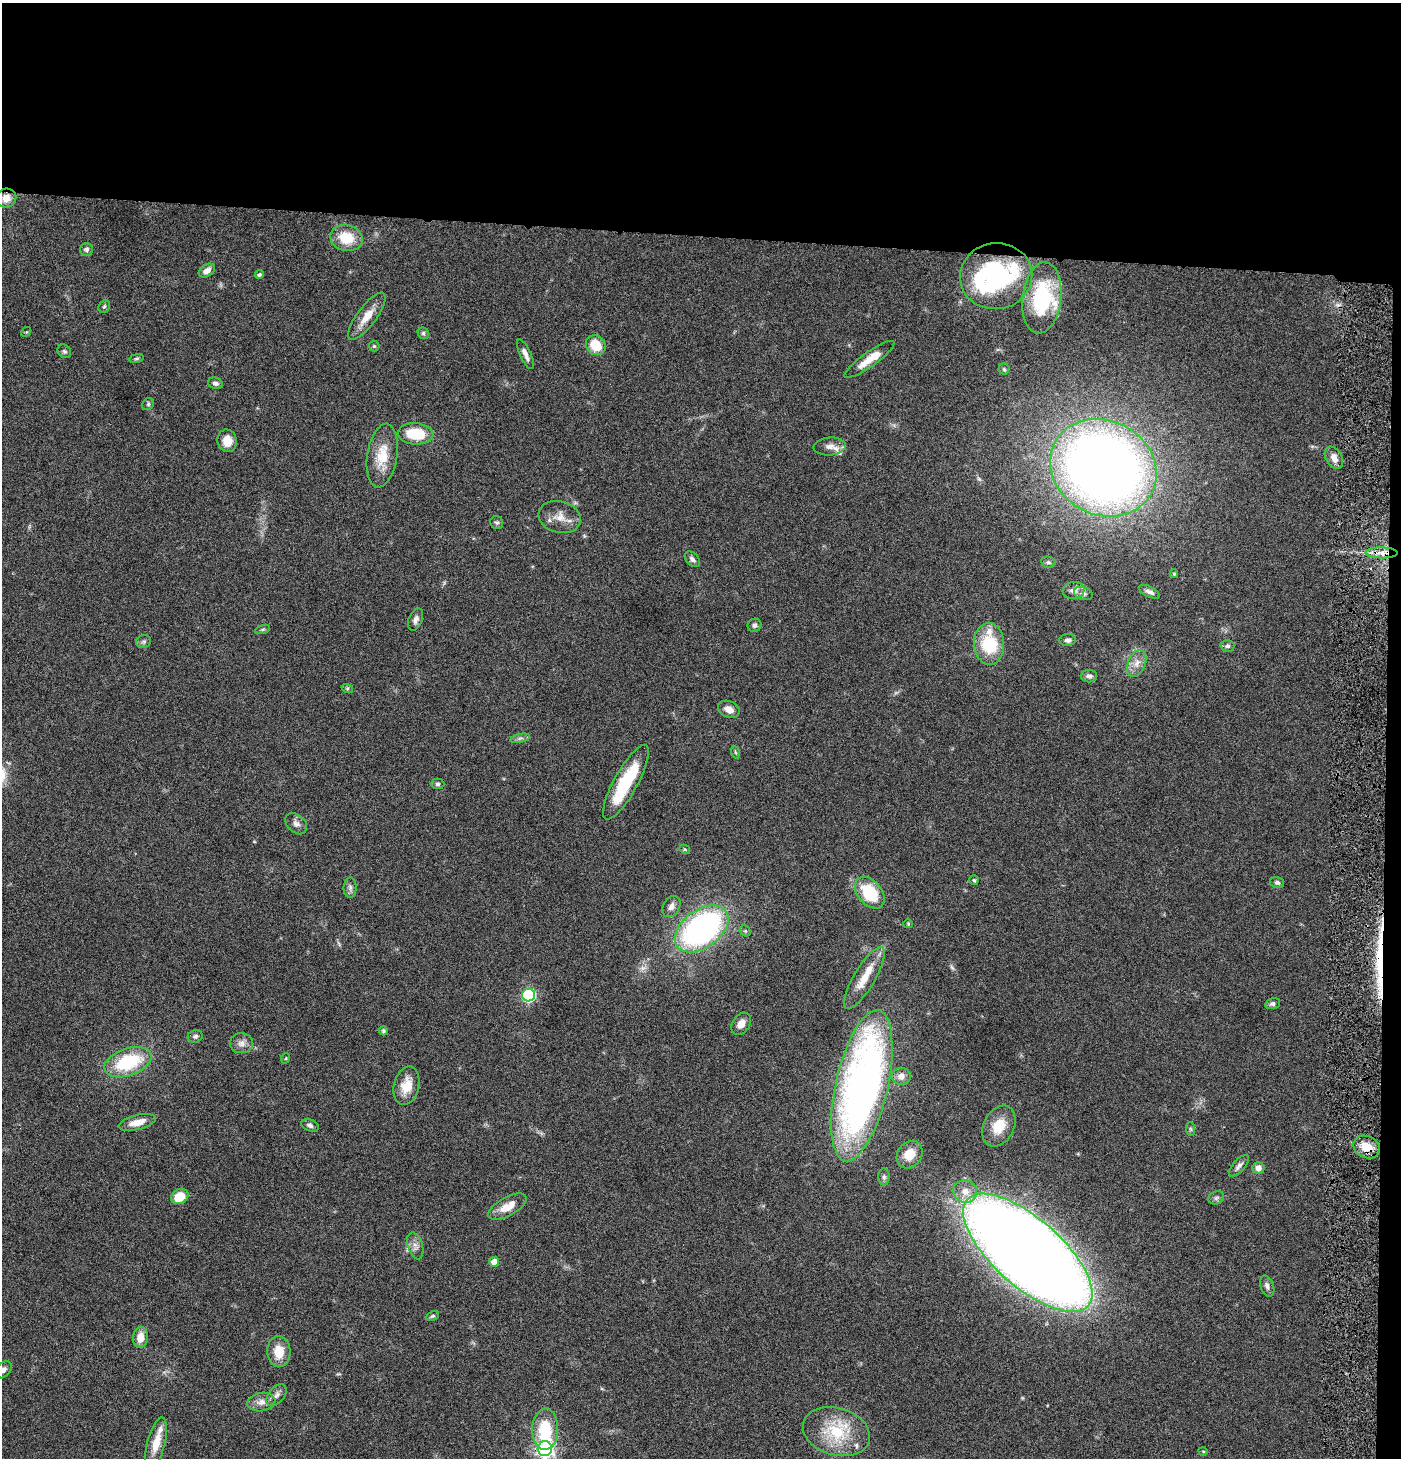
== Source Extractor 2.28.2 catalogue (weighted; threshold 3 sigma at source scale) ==
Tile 3 of 3 x 3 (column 3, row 1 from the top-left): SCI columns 2946-4344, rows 2913-4368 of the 4444 x 4370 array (HDU 1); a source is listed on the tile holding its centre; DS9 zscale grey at full resolution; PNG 1403 x 1460 px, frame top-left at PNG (2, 3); each listed source drawn as its Kron ellipse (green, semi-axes under 4 px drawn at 4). Shown black and unused: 17% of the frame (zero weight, under 4 of 8 exposures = <1% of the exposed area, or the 3 px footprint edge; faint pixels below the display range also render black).
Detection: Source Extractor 2.28.2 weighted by HDU 2 'WHT'; one run over the whole footprint, this tile lists its part. Background 0.0695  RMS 0.0042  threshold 0.0173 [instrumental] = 3 sigma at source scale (4.09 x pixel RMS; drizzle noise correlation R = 1.36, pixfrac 0.8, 0.05/0.05 arcsec/px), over >= 5 px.
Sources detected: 109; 2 inside a brighter object's white glare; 1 cosmic-ray / hot-pixel residue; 1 long thin detection or spike segment (spike, bleed or trail) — neither listed nor drawn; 5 inside a brighter listed object's ellipse — not listed separately; the other 100 listed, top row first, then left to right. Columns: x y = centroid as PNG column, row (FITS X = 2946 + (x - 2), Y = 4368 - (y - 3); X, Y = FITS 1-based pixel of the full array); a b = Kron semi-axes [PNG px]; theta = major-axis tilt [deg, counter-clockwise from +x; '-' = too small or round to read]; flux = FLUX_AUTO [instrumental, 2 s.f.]
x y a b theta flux
6 198 10 9 - 4.1
346 238 16 13 -13 11
86 249 6 6 - 1.1
207 271 9 6 33 2.3
259 275 4 4 - 0.67
996 276 36 33 9 58
1042 298 36 19 83 33
104 306 7 5 66 0.66
367 316 28 9 53 6.2
26 332 5 4 - 0.45
423 333 6 5 - 0.72
596 345 10 9 - 9.2
374 346 5 5 - 0.54
64 351 7 6 - 0.84
525 354 16 5 -66 2.3
136 358 7 4 9 0.61
869 359 30 7 35 6.6
1004 369 5 5 - 0.68
215 383 8 5 -18 1.4
148 404 6 5 - 0.64
415 434 18 10 -5 14
227 441 11 9 -79 4.6
830 446 16 9 3 3
382 455 32 15 81 11
1334 458 12 8 -61 3
1103 468 55 47 -27 470
560 517 21 16 -15 5.5
497 522 7 6 - 0.84
1382 553 16 5 -1 3.4
692 559 9 6 -45 1.3
1048 562 7 5 -14 0.82
1174 574 4 3 - 0.53
1074 590 11 8 7 2.3
1149 592 11 5 -26 1.5
1083 593 10 6 -16 1.3
416 619 12 6 68 1.7
754 625 7 6 - 1
263 629 8 3 19 0.57
1068 640 8 6 3 1.4
143 641 7 6 - 0.94
989 644 21 15 -87 20
1227 646 7 6 - 0.97
1137 663 14 8 68 3.4
1089 676 8 6 0 1.4
347 688 6 4 -18 0.51
729 709 11 8 -24 3
520 738 10 4 13 1
735 752 6 4 -71 0.56
626 782 42 12 61 22
438 784 7 5 0 0.73
296 824 12 8 -43 2
685 849 6 4 -30 0.48
974 880 5 4 - 0.54
1277 883 7 5 -15 0.98
350 888 10 6 90 1.4
870 893 18 12 -50 19
671 906 11 8 61 2.1
908 924 4 4 - 0.44
702 929 30 19 36 110
745 931 6 5 - 0.67
864 978 35 10 59 8.4
529 995 6 6 - 54
1273 1004 8 5 15 1
741 1024 12 8 57 2.9
383 1031 4 4 - 0.82
195 1036 7 6 - 1.1
241 1043 12 10 2 2.4
286 1058 5 3 - 0.33
128 1062 24 13 20 25
901 1076 9 8 - 3
406 1086 19 12 76 7.1
862 1086 77 26 77 230
137 1122 19 7 14 4.4
310 1125 9 5 -21 1.2
999 1126 21 15 63 8.7
1190 1129 7 4 -89 0.69
1367 1147 14 10 -25 7
909 1155 14 12 55 7.2
1239 1166 13 6 48 1.8
1258 1168 6 6 - 2.7
884 1177 8 6 -89 0.97
965 1191 12 11 - 4.6
180 1196 9 7 32 8.4
1216 1198 8 6 27 0.98
507 1207 21 9 29 5.7
415 1246 14 7 -73 2.2
1028 1253 81 34 -41 1100
494 1262 5 5 - 3.8
1267 1286 11 6 -70 1.5
433 1316 7 4 26 0.57
140 1337 10 7 83 4.8
279 1352 15 11 -85 7.1
3 1370 10 6 49 1.6
276 1395 13 7 50 1.8
261 1402 14 9 8 2.8
545 1429 21 13 89 16
836 1432 34 23 -16 20
156 1443 26 9 75 6.5
545 1449 7 7 - 150
1203 1451 4 3 - 0.33
Overlapping masked pixels (flux is a lower limit): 2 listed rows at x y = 1382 553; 1367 1147
Isophote crosses this tile's border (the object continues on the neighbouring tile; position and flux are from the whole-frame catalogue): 2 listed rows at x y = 3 1370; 545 1449